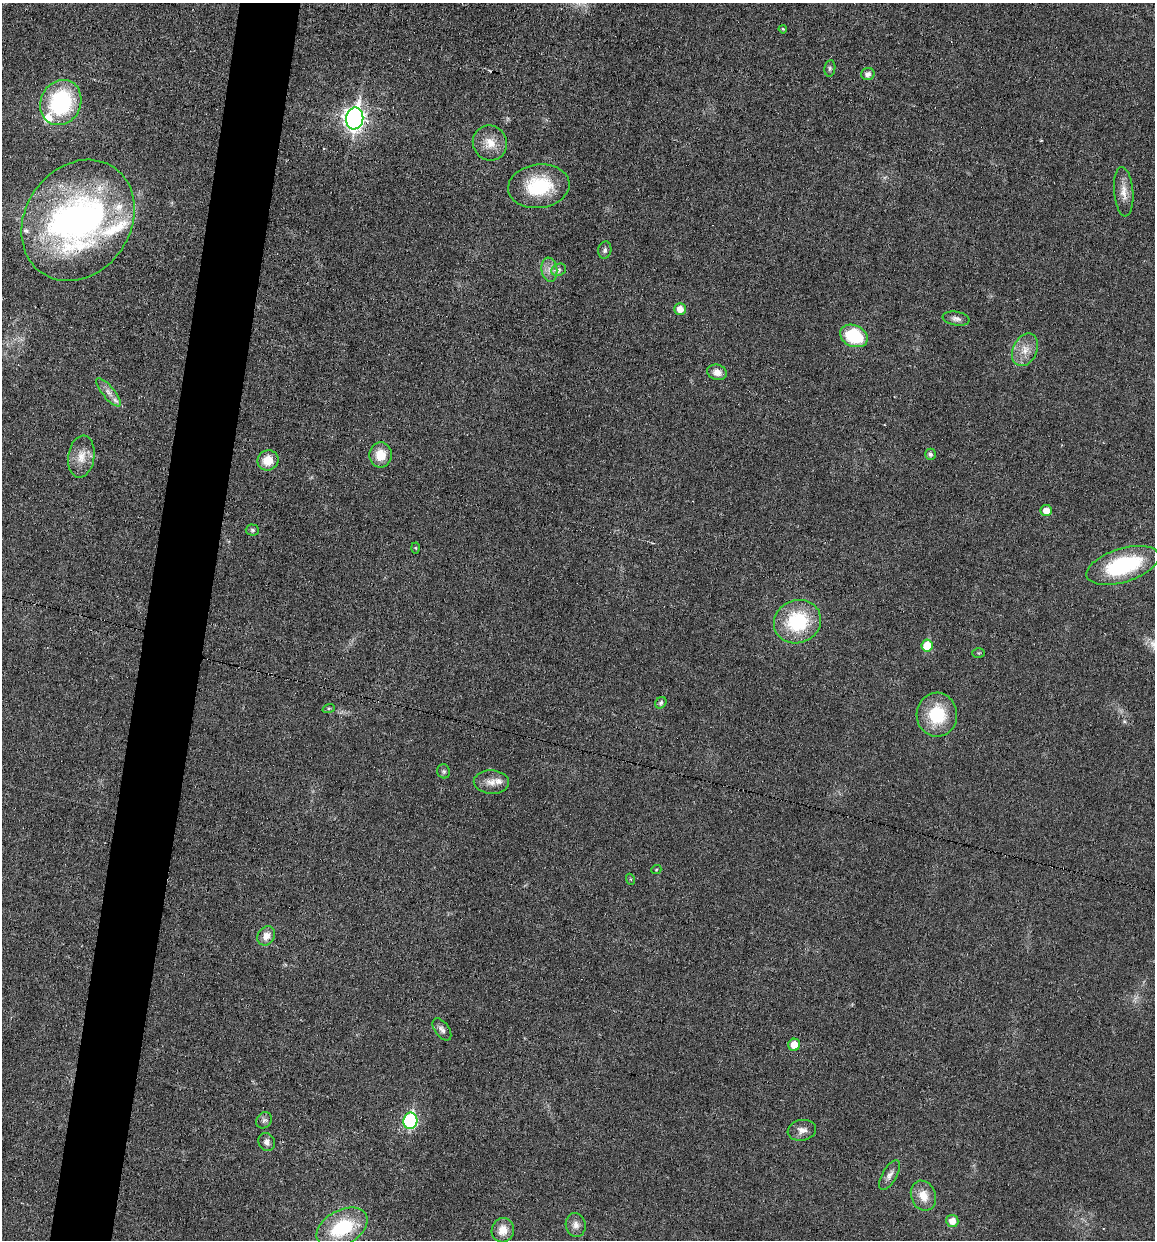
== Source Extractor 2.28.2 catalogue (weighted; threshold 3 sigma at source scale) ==
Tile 7 of 4 x 4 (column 3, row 2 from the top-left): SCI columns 2424-3576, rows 2476-3713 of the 4970 x 4950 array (HDU 1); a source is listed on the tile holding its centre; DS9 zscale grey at full resolution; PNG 1157 x 1242 px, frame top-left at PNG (2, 3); each listed source drawn as its Kron ellipse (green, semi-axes under 4 px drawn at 4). Shown black and unused: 5% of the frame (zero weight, under 3 of 6 exposures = <1% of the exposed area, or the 3 px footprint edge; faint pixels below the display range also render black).
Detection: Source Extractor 2.28.2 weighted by HDU 2 'WHT'; one run over the whole footprint, this tile lists its part. Background 0.0336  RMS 0.004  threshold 0.0165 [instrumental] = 3 sigma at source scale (4.09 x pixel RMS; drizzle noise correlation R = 1.36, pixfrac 0.8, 0.05/0.05 arcsec/px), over >= 5 px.
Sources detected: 55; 1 inside a brighter object's white glare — neither listed nor drawn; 5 inside a brighter listed object's ellipse — not listed separately; the other 49 listed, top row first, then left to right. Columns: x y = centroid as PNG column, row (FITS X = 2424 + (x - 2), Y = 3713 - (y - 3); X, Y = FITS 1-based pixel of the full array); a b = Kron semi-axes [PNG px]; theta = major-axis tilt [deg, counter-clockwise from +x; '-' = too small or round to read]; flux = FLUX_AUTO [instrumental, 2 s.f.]
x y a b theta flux
783 29 4 3 - 0.37
830 68 8 5 81 0.78
868 74 7 6 - 1.7
61 103 23 20 65 38
355 118 11 8 82 220
490 143 18 17 - 6
539 186 31 22 7 21
1124 192 25 9 -85 4.2
78 220 64 52 55 140
605 250 8 6 81 1.1
549 270 12 8 -82 2.6
559 270 8 6 22 1.2
680 309 6 5 - 3.7
956 319 13 7 -10 1.7
854 336 14 10 -23 20
1025 350 17 12 64 4.9
717 372 10 7 -14 2.8
108 392 18 6 -50 2.7
930 454 5 5 - 1.1
381 455 12 11 - 6.2
81 457 21 13 81 5.4
268 460 10 10 - 6.2
1046 511 5 5 - 3.6
252 530 6 5 - 0.74
416 548 5 3 - 0.39
1123 565 37 17 17 34
797 622 24 21 24 25
927 646 6 5 - 9.7
978 653 6 5 - 0.51
661 703 6 5 - 1
329 708 6 4 18 0.54
937 715 22 20 -88 17
444 771 7 6 - 0.76
491 782 18 11 -2 3.8
656 870 5 3 - 0.33
630 879 6 3 -70 0.4
266 936 10 8 58 3.6
442 1029 12 7 -54 1.6
794 1045 6 6 - 6.1
264 1120 8 7 - 1.2
410 1121 8 7 - 51
802 1130 14 10 11 2.7
267 1142 9 8 - 1.8
890 1175 17 7 60 2.1
923 1196 15 12 -69 5.7
952 1221 6 6 - 3.9
576 1225 12 10 -78 2.3
342 1228 27 17 29 23
503 1230 12 11 - 4.8